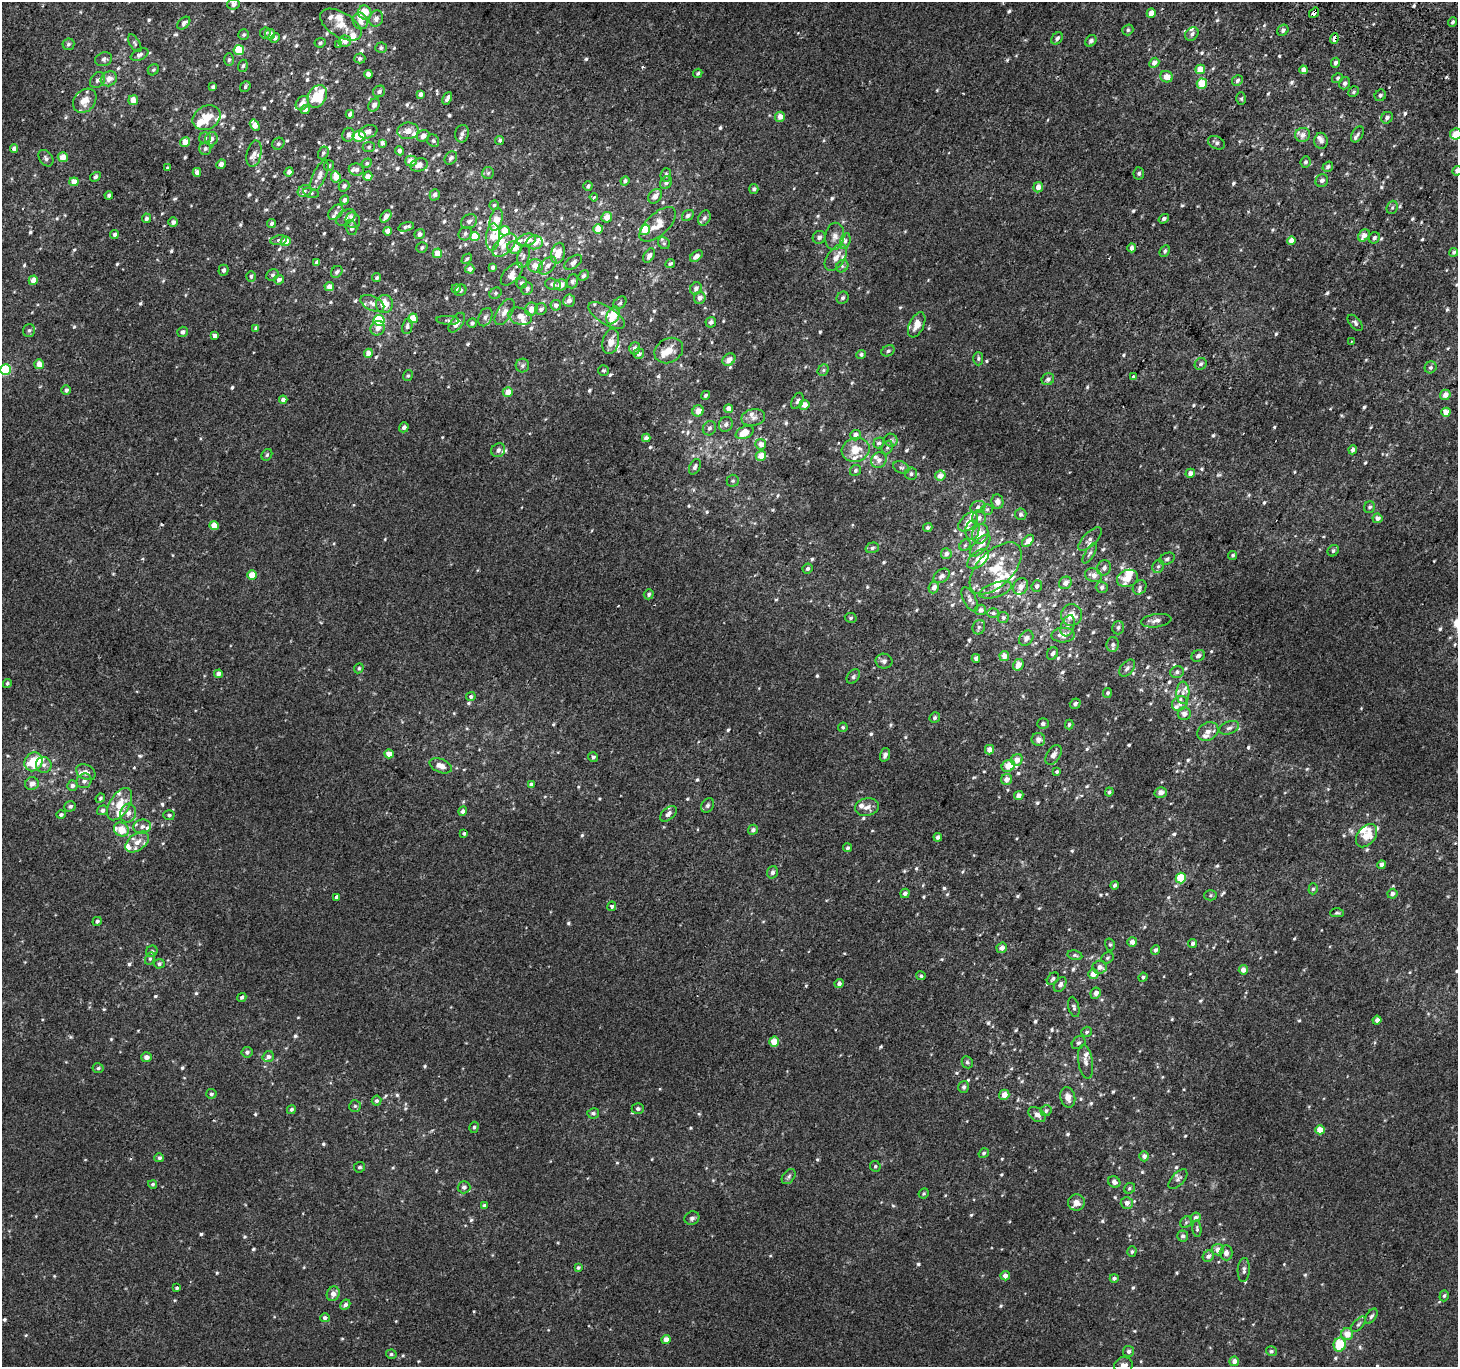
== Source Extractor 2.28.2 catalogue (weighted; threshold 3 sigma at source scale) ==
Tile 10 of 4 x 4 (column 2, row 3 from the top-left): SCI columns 1486-2941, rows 1662-3026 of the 5875 x 5986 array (HDU 1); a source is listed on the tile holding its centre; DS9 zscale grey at full resolution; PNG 1460 x 1369 px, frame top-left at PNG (2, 2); each listed source drawn as its Kron ellipse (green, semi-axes under 4 px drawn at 4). Shown black and unused: <1% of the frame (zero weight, under 2 of 3 exposures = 2% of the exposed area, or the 3 px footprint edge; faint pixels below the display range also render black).
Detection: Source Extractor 2.28.2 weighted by HDU 2 'WHT'; one run over the whole footprint, this tile lists its part. Background 2.20e-04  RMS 0.0035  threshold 0.0159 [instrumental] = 3 sigma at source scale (4.5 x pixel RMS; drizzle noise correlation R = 1.50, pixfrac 1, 0.0396/0.0396 arcsec/px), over >= 5 px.
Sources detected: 879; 1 inside a brighter object's white glare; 3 cosmic-ray / hot-pixel residue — neither listed nor drawn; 71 inside a brighter listed object's ellipse — not listed separately; of the other 804, all 500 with FLUX_AUTO >= 0.591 (the completeness limit of this list) listed and drawn (304 fainter detections not listed), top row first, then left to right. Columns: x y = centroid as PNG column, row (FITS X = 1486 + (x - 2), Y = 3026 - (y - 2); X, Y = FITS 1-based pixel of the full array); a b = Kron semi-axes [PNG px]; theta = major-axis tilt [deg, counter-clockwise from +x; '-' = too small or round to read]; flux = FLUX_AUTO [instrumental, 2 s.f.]
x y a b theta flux
233 4 6 5 - 2.2
365 13 7 6 - 5.4
1151 13 5 4 - 3.2
1314 13 6 3 53 4.9
376 18 8 7 - 1.6
360 21 8 7 - 2.5
1453 22 5 3 - 0.73
184 23 7 5 43 1.4
341 25 23 12 -32 5.2
1128 30 6 5 - 0.67
1283 30 6 5 - 0.93
265 33 6 5 - 0.75
270 34 5 5 - 2.2
1192 34 7 6 - 1.2
244 35 5 5 - 0.61
275 38 5 4 - 0.9
1057 38 7 5 56 1.1
1334 39 5 4 - 4.9
345 41 6 6 - 2.3
1091 41 6 5 - 1.1
135 43 10 5 -59 0.77
320 43 6 4 26 0.71
68 44 6 6 - 0.82
339 45 4 3 - 0.64
381 48 5 5 - 0.81
239 50 5 5 - 11
140 55 9 5 25 1.1
360 58 5 5 - 0.96
104 59 8 7 - 1.2
229 60 6 5 - 0.74
1154 63 5 4 - 2
1335 63 5 4 - 0.89
243 66 6 4 71 0.72
1200 69 5 4 - 5
153 70 6 5 - 0.67
1303 70 4 4 - 2
698 73 5 4 - 0.6
368 74 4 4 - 2.2
1167 77 6 5 - 3.5
1338 78 6 4 33 0.73
109 79 8 7 - 3
98 80 9 6 52 1.4
1237 80 6 5 - 0.91
1344 83 6 5 - 1
1202 84 5 5 - 10
213 87 4 3 - 0.8
245 87 6 4 50 0.68
379 91 6 5 - 1
1353 92 5 5 - 0.64
421 94 4 4 - 1.4
1380 95 6 5 - 0.72
317 96 12 9 62 12
447 98 7 3 64 1.2
1241 98 6 5 - 0.59
133 100 5 4 - 3.7
85 101 13 10 50 4.2
302 103 8 6 51 2.4
374 105 7 5 57 1.6
305 110 5 4 - 1.7
350 114 4 4 - 1.2
780 117 5 5 - 2.8
207 118 15 11 32 5.9
1387 118 6 5 - 1.2
255 125 6 4 -57 4.1
408 131 10 8 9 2.5
368 132 9 6 21 1.8
462 134 9 7 79 1.2
1357 134 9 5 58 0.76
1456 134 6 5 - 2.8
348 135 7 6 - 1.6
1303 135 7 7 - 1.9
359 136 6 5 - 9.5
423 136 7 5 28 1.7
205 138 6 5 - 0.71
211 139 7 6 - 1.6
500 140 5 4 - 0.74
433 141 6 5 - 0.73
1321 141 8 6 -89 1.2
185 142 5 4 - 4.3
382 143 4 4 - 1.1
1216 143 9 6 -29 1
278 144 6 5 - 0.77
369 147 6 5 - 0.63
14 149 4 4 - 1.5
205 149 6 6 - 0.95
399 151 4 4 - 1.5
323 153 7 5 61 0.75
254 154 13 7 79 1.7
63 157 5 5 - 3.1
46 158 9 6 -54 1.1
451 158 7 5 48 1
411 161 5 5 - 3
1305 162 6 5 - 0.81
367 163 5 4 - 0.63
221 164 5 4 - 1.6
419 165 9 6 18 2.4
329 166 5 5 - 0.69
1328 167 5 4 - 0.9
167 168 4 3 - 0.68
356 170 8 6 -8 1.3
1457 171 5 4 - 1.5
197 172 4 4 - 1.8
289 172 4 4 - 1.7
488 173 6 6 - 0.62
1139 173 6 5 - 0.87
666 175 7 5 85 0.84
319 176 16 6 66 2.5
368 176 5 4 - 2.2
95 177 5 4 - 0.75
336 177 6 4 -83 4
625 181 5 4 - 0.97
1322 181 7 6 - 1.3
74 182 4 4 - 3.4
666 183 7 5 43 1.2
344 186 6 5 - 1
588 186 5 3 - 0.7
1038 187 5 5 - 2.4
754 189 5 4 - 0.78
305 191 7 5 23 1
311 193 8 4 -13 0.61
109 195 4 4 - 0.91
435 195 6 5 - 0.98
655 196 8 6 50 2.2
594 197 4 4 - 0.64
345 200 5 4 - 1.3
494 205 5 4 - 0.61
1392 207 7 5 69 0.68
336 212 9 6 47 1
386 216 7 4 54 2.1
688 216 6 5 - 1
346 217 11 7 32 1.4
607 217 5 5 - 3
146 218 5 4 - 0.97
704 218 8 6 61 1.1
496 219 11 6 76 6.1
1164 219 5 4 - 0.91
353 220 8 7 - 1.2
469 221 8 6 29 1.2
173 222 5 4 - 1.3
271 223 4 3 - 0.71
658 224 23 11 42 5.1
406 227 8 3 16 0.93
351 228 7 5 -76 1.1
598 229 5 5 - 6.7
645 230 5 5 - 10
388 231 4 4 - 2.8
504 231 5 5 - 6.4
114 234 4 4 - 0.79
419 234 5 4 - 1.2
465 234 7 6 - 0.88
1364 235 6 5 - 2.2
475 236 5 4 - 6.9
835 236 13 9 82 2.4
493 237 13 7 86 5.3
819 237 7 6 - 1.2
1374 238 6 5 - 0.97
278 240 8 5 9 0.84
526 240 9 6 17 2.8
286 241 5 4 - 5.1
845 241 8 5 76 0.95
1291 241 4 4 - 2.9
534 242 8 7 - 2.8
664 243 6 5 - 0.69
504 245 14 8 43 3.4
422 248 6 5 - 0.81
515 248 7 6 - 4.7
1132 248 4 4 - 1.2
1165 251 6 4 62 0.76
1454 252 4 4 - 0.66
437 253 5 4 - 4.1
558 253 10 7 76 4.1
523 256 12 6 77 1.3
649 256 8 5 59 1.4
696 256 7 4 39 1.5
836 258 15 8 55 3.2
467 259 6 4 45 0.62
573 262 10 5 37 1.3
317 263 4 4 - 1.6
670 264 5 4 - 0.78
535 266 7 6 - 2.7
547 266 11 6 43 1.8
842 266 6 5 - 0.76
493 267 4 4 - 1.1
470 269 5 4 - 2
223 270 5 5 - 1.1
337 272 6 5 - 0.94
512 274 14 7 47 2.2
272 275 6 5 - 0.76
251 276 5 4 - 0.74
583 276 6 4 44 0.85
377 278 4 3 - 0.62
33 280 5 4 - 3
279 280 5 4 - 1.3
572 281 7 5 72 0.78
522 283 6 5 - 0.89
553 284 8 5 -16 1.2
561 285 6 5 - 2.8
329 286 4 4 - 2.3
696 288 6 5 - 1.2
456 289 4 4 - 0.69
527 289 6 5 - 1.2
461 290 6 5 - 0.65
496 293 6 5 - 0.68
700 298 6 5 - 1.6
843 298 6 5 - 0.83
569 301 6 5 - 1.8
372 303 13 7 -26 1.9
620 303 7 5 44 0.75
384 304 9 8 - 5.4
556 305 5 5 - 1.4
531 309 6 6 - 2.6
541 309 6 5 - 1.1
504 312 14 7 58 2.9
607 315 21 8 -33 3.9
613 315 9 6 64 7.4
520 316 12 8 -19 3.2
485 317 9 6 66 1.2
413 318 5 4 - 6.2
379 320 5 5 - 21
448 320 11 4 -4 0.77
711 322 5 5 - 1.2
457 323 11 6 55 3
472 323 5 4 - 0.91
1355 323 9 5 -48 0.89
917 325 13 7 65 3.5
407 326 8 5 81 1
256 328 4 4 - 1.1
378 328 7 6 - 2.4
29 330 6 6 - 0.89
183 332 5 5 - 1.1
214 335 4 3 - 3
1351 341 3 3 - 0.61
611 342 12 8 77 3.1
635 348 6 5 - 1.6
669 351 15 12 31 3.9
888 351 7 5 29 0.8
368 353 4 4 - 3.3
639 354 5 5 - 1.5
861 355 5 4 - 0.81
978 359 7 5 90 0.67
729 360 7 5 38 2.4
39 364 5 5 - 3.8
1201 364 6 5 - 0.75
522 365 7 6 - 0.95
1431 367 6 5 - 0.88
6 370 5 5 - 21
823 370 6 5 - 0.71
603 371 5 5 - 0.76
408 375 5 4 - 0.59
1134 377 3 3 - 0.97
1048 379 6 5 - 1.3
66 390 5 4 - 1.2
508 392 5 5 - 3.2
705 395 5 4 - 0.67
1445 395 5 5 - 2.3
283 400 4 4 - 1.7
797 401 8 5 63 0.98
804 405 5 5 - 2.6
729 409 4 4 - 3.2
698 411 6 5 - 2.9
1446 412 4 4 - 4.4
753 417 12 8 12 1.9
726 424 8 6 57 1.3
404 427 5 4 - 1.5
709 428 7 6 - 1
745 433 9 6 24 5.4
855 435 5 5 - 2.1
646 438 4 4 - 1.2
891 440 6 6 - 0.88
879 443 5 5 - 0.98
761 444 5 5 - 2.4
887 447 7 5 69 0.78
498 450 7 6 - 1.2
856 450 14 12 14 5.5
1353 450 4 4 - 1.2
267 455 6 5 - 0.63
761 456 5 5 - 4.1
879 460 8 7 - 1.8
695 467 8 5 61 0.96
901 467 8 5 -25 0.84
855 470 6 5 - 0.76
1190 473 5 4 - 1.8
911 474 6 6 - 0.84
940 476 5 5 - 2.7
733 481 6 6 - 0.7
997 502 7 6 - 1.5
978 507 7 6 - 0.89
1370 507 6 5 - 0.74
987 509 6 5 - 0.59
1021 514 6 5 - 0.84
979 518 8 7 - 1.3
1377 518 5 4 - 1.9
968 522 11 7 42 3.3
214 526 5 4 - 4.6
928 528 5 4 - 0.96
972 530 10 7 82 1.9
980 534 10 8 69 4.2
1090 539 15 6 44 1.7
1028 541 7 4 47 2
965 545 6 5 - 0.62
980 546 13 6 47 1.9
872 548 7 5 15 0.8
1333 551 6 5 - 0.8
1090 553 11 4 59 1
946 554 5 5 - 1.4
1233 555 4 4 - 0.61
978 559 13 7 40 2.8
1167 559 8 5 26 0.84
1158 566 7 5 67 0.81
996 568 32 17 45 10
1104 568 8 6 62 1.4
808 569 5 4 - 0.93
252 575 5 4 - 5.9
1093 575 9 6 -20 2.8
942 576 9 6 35 1.1
1128 578 11 8 20 5.6
1065 583 6 6 - 1.9
1021 586 8 7 - 2.3
1037 586 6 5 - 0.86
1102 587 6 5 - 1.1
1140 587 7 6 - 0.85
934 588 6 5 - 1.8
995 590 17 7 18 2.4
649 594 5 5 - 0.74
970 599 13 6 -62 1.6
980 610 5 5 - 1.2
993 613 6 5 - 0.68
1071 615 11 10 - 4.6
1003 617 5 5 - 0.84
851 618 6 5 - 0.63
1156 621 15 6 9 1.9
1068 626 11 6 71 1.6
979 627 7 6 - 0.99
1118 628 7 6 - 0.85
1063 635 12 7 1 3.1
1026 638 8 6 52 1.4
1113 644 7 6 - 1.3
1052 653 6 5 - 1.1
1004 656 5 5 - 2.3
1198 656 7 5 27 1.1
976 658 4 4 - 1.7
884 661 8 7 - 1.3
1018 665 6 5 - 2.8
359 668 5 4 - 0.6
1127 668 10 6 49 1.1
1177 672 7 5 18 0.86
218 674 4 4 - 1.4
853 677 8 5 53 0.75
7 683 4 4 - 0.7
1107 693 5 4 - 0.75
1183 693 11 6 88 2
471 697 5 4 - 0.89
1180 703 8 6 36 1.5
1075 704 5 5 - 0.92
1184 714 6 6 - 1.7
935 718 5 5 - 0.67
1043 724 6 5 - 1.1
1069 725 5 4 - 0.6
843 727 5 4 - 0.64
1229 728 10 6 21 1.3
1208 732 11 8 31 2.2
1038 739 7 6 - 1.7
989 750 5 4 - 2.6
389 754 5 4 - 3.6
885 755 7 5 73 0.99
1053 755 11 6 57 1.7
593 757 5 5 - 0.77
1017 760 6 5 - 2.6
33 762 10 8 57 9.7
44 765 8 7 - 1.5
441 766 11 6 -22 2.5
1008 766 7 5 31 4.8
86 772 10 7 -27 1.8
1057 772 4 4 - 0.61
1007 779 5 5 - 2
84 781 8 7 - 1.4
32 784 7 6 - 2.3
531 785 4 4 - 1.4
72 786 5 5 - 1.1
1109 792 4 4 - 0.62
1161 792 6 5 - 1.9
1019 795 5 4 - 1.7
100 798 5 4 - 0.6
120 804 18 10 58 6.6
708 805 8 6 58 0.89
70 806 6 5 - 0.98
867 807 12 8 10 2.1
102 810 5 4 - 1.1
463 811 5 4 - 1.3
128 813 9 8 - 2.3
669 814 10 6 42 1.7
61 815 4 4 - 0.81
169 815 5 5 - 0.83
142 827 9 7 7 1.7
121 829 8 6 -32 5.5
753 830 5 5 - 1.1
464 833 3 3 - 0.61
1367 836 13 8 52 6.7
938 837 4 4 - 1.2
137 842 13 8 36 3.2
847 848 4 4 - 0.67
1382 865 4 4 - 1.8
772 872 6 5 - 1
1181 878 5 5 - 14
1114 885 4 4 - 0.79
1313 889 5 4 - 0.66
905 893 5 4 - 1.2
1392 894 5 5 - 1.5
1210 895 6 5 - 0.61
337 897 3 3 - 8.1
612 906 5 4 - 1.1
1337 913 7 4 0 0.59
97 921 5 4 - 0.68
1132 942 5 5 - 2
1192 943 5 4 - 0.76
1110 945 6 5 - 0.59
1002 948 5 5 - 1.6
1155 950 5 4 - 1
152 951 6 5 - 0.73
1075 955 7 5 -11 0.68
1107 958 6 5 - 0.61
150 959 7 4 63 0.62
159 964 5 5 - 0.81
1099 967 7 6 - 1.8
1243 970 4 4 - 2.8
1093 974 5 5 - 3.5
921 976 4 4 - 0.62
1143 977 4 4 - 0.78
1053 979 7 5 48 0.74
839 984 4 4 - 1.3
1060 984 8 5 58 1.2
1096 993 6 5 - 1.7
242 997 5 4 - 0.67
1074 1007 10 5 -77 0.96
1377 1020 4 4 - 1.4
1086 1032 5 5 - 0.64
774 1041 5 5 - 4.6
1079 1043 7 6 - 0.77
247 1052 5 5 - 0.96
146 1057 5 5 - 1.9
268 1057 6 5 - 1.3
967 1062 6 5 - 0.73
1086 1062 17 7 -81 2
98 1068 5 5 - 0.67
964 1087 6 5 - 0.77
211 1094 5 5 - 0.75
1004 1095 5 5 - 2.9
1068 1097 10 7 -77 2.7
376 1101 5 4 - 0.96
355 1106 6 6 - 0.65
291 1109 5 4 - 0.67
638 1109 6 5 - 0.81
1046 1111 6 5 - 0.76
593 1113 6 5 - 0.89
1037 1115 9 6 -34 1.8
474 1127 5 4 - 0.64
1320 1130 5 4 - 4.8
984 1153 5 4 - 0.62
1144 1156 5 5 - 1.3
159 1158 5 4 - 0.88
875 1166 5 5 - 0.67
359 1167 5 5 - 0.7
789 1176 8 5 51 0.88
1178 1179 12 6 47 1.3
1114 1182 6 5 - 1.2
153 1184 4 4 - 0.66
464 1187 6 6 - 1.2
1130 1188 6 5 - 0.65
924 1193 5 4 - 0.6
1076 1203 8 8 - 2.5
1127 1203 6 6 - 1.6
484 1206 4 4 - 1.1
1196 1217 5 4 - 1.1
692 1218 7 6 - 1.1
1186 1222 6 5 - 0.7
1197 1229 8 4 -85 0.63
1183 1236 5 5 - 1.1
1218 1250 6 6 - 2.3
1132 1251 5 4 - 0.59
1226 1253 7 6 - 1.3
1208 1256 6 5 - 1.3
578 1268 4 4 - 0.66
1244 1270 12 6 86 1.2
1005 1276 5 4 - 2.2
1114 1278 4 4 - 0.82
177 1288 4 3 - 0.79
333 1294 7 6 - 2.1
1444 1296 6 4 73 0.63
345 1305 5 4 - 1
1371 1316 8 5 58 0.88
325 1318 5 4 - 1
1358 1324 9 5 48 0.88
1347 1334 6 6 - 3.8
666 1339 4 4 - 2.8
1340 1344 7 6 - 10
1129 1351 5 5 - 1.1
1271 1351 5 5 - 0.73
391 1354 5 4 - 0.64
1234 1361 5 5 - 1.6
1123 1366 9 8 - 2.5
Overlapping masked pixels (flux is a lower limit): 2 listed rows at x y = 1314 13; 1334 39
Isophote crosses this tile's border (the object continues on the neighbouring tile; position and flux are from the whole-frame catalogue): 5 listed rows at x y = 233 4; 1456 134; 1457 171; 6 370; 1123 1366